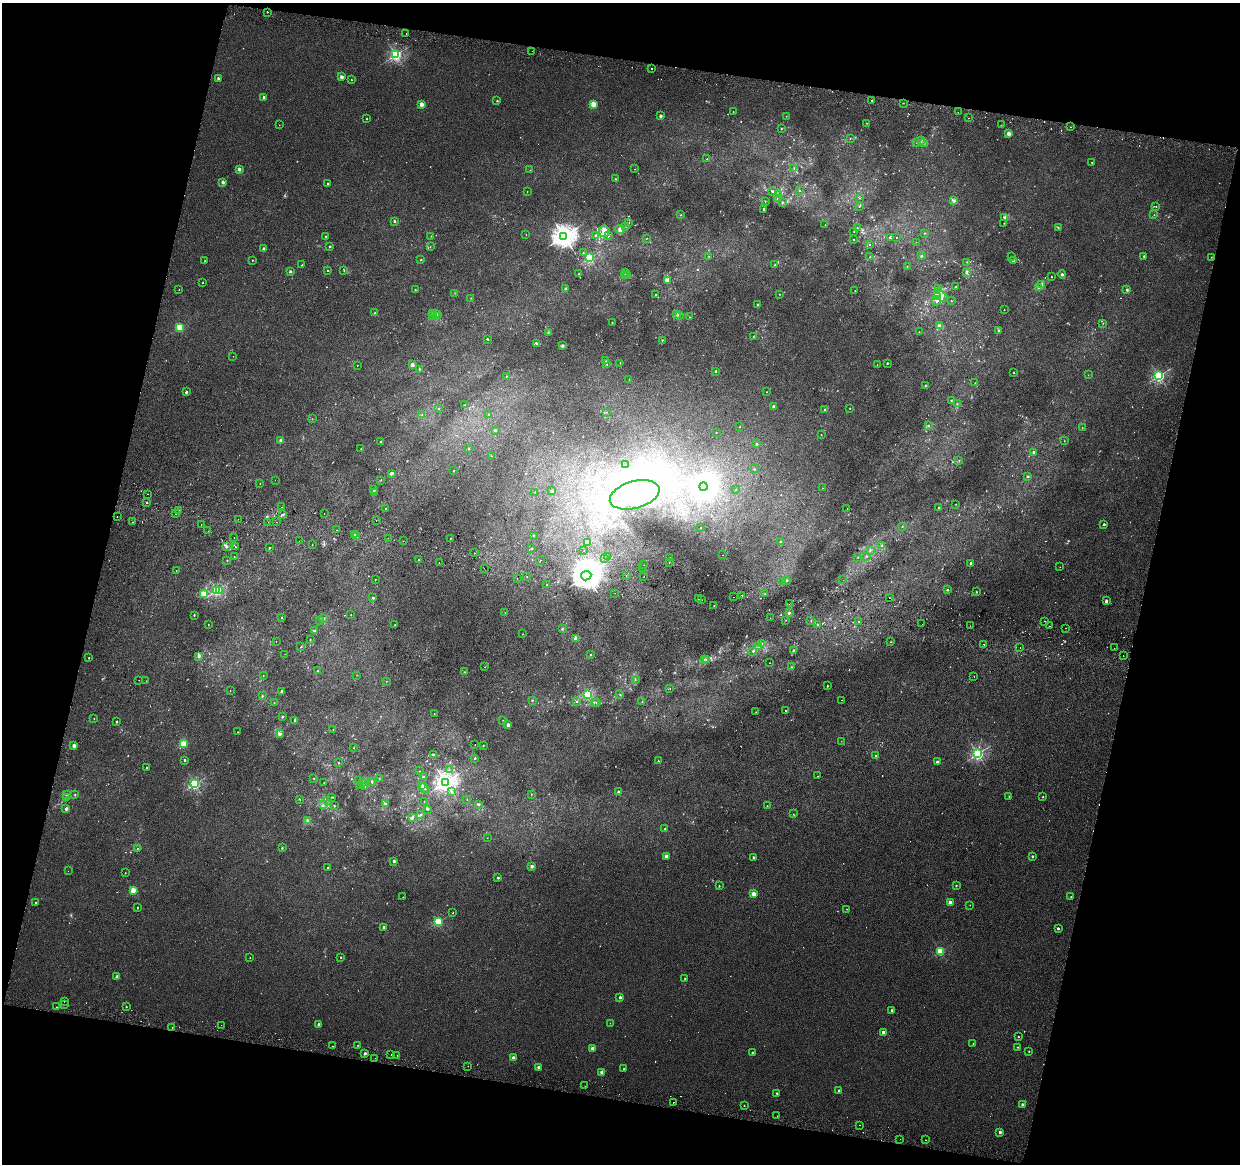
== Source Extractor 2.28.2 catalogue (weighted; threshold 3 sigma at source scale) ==
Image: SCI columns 13-4961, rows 282-4929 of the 4984 x 5270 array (HDU 1 of 3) = the unmasked area's bounding box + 8 px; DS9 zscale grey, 4 x 4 block average (1 PNG px = mean of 4 x 4 image px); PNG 1242 x 1166 px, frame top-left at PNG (2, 3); each listed source drawn as its Kron ellipse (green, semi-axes under 4 px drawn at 4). Shown black and unused: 27% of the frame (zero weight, under 2 of 3 exposures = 3% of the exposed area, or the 3 px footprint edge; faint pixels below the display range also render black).
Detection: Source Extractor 2.28.2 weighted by HDU 2 'WHT'. Background 0.00417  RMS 0.0043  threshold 0.0193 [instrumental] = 3 sigma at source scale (4.5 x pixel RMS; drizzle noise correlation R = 1.50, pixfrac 1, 0.0396/0.0396 arcsec/px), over >= 5 px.
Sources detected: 851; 42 too faint to see at this stretch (4 x 4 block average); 4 inside a brighter object's white glare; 26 cosmic-ray / hot-pixel residue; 1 long thin detection or spike segment (spike, bleed or trail) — neither listed nor drawn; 15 coinciding with a brighter row at this scale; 16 inside a brighter listed object's ellipse — not listed separately; of the other 747, all 500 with FLUX_AUTO >= 0.791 (the completeness limit of this list) listed and drawn (247 fainter detections not listed), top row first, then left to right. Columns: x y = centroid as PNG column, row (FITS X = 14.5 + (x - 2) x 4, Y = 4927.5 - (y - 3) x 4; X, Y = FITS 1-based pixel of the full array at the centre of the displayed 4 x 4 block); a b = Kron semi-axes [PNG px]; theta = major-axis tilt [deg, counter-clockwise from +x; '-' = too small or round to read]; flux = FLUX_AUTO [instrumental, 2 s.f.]
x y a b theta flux
267 12 2 2 - 2.6
406 34 2 2 - 0.87
532 51 2 2 - 0.83
396 55 2 2 - 510
652 68 2 2 - 3.2
342 77 2 2 - 26
218 78 2 2 - 15
351 80 2 2 - 1.8
264 97 2 2 - 8.1
872 100 2 2 - 2.4
497 101 2 2 - 3.5
903 103 2 2 - 1.4
421 104 2 2 - 41
593 104 2 2 - 91
733 112 2 2 - 1.1
958 112 2 2 - 1.6
660 116 2 2 - 16
786 116 2 2 - 0.91
367 118 2 2 - 1.4
968 118 2 2 - 2.7
867 123 2 2 - 1.2
279 125 2 2 - 0.84
1001 125 2 2 - 0.99
1070 127 2 2 - 1.4
781 128 2 2 - 1.2
1008 133 2 2 - 52
850 138 2 2 - 0.88
921 140 2 2 - 0.81
917 143 2 2 - 1.1
923 143 4 2 - 4.8
707 159 2 2 - 2.6
1092 162 2 2 - 0.99
794 168 2 2 - 1.7
239 169 2 2 - 26
635 169 2 2 - 1.1
530 170 2 2 - 1.2
615 179 2 2 - 0.92
223 182 2 2 - 20
328 184 2 2 - 2.7
772 191 2 2 - 3.7
799 191 2 2 - 1.5
527 192 2 2 - 1.1
778 195 3 2 - 2.4
860 198 2 2 - 0.93
777 199 2 2 - 0.98
765 201 2 2 - 1.2
954 201 3 3 - 4.9
782 202 2 2 - 2.2
860 206 2 2 - 1.7
1156 206 2 2 - 1.3
764 209 2 2 - 8.4
681 214 2 2 - 0.88
1154 215 2 2 - 1.1
1005 218 4 3 - 4.9
394 221 2 2 - 9.1
629 223 2 2 - 0.83
1004 223 2 2 - 0.94
825 225 2 2 - 1.1
626 226 2 2 - 1.3
857 228 2 2 - 2.2
1058 228 2 2 - 1.2
620 229 4 3 - 8.7
604 231 6 5 - 13
854 231 2 2 - 1.4
924 233 2 2 - 1.1
526 234 2 2 - 1
325 236 2 2 - 2
431 236 2 2 - 0.83
564 236 4 3 - 2400
596 236 4 2 - 4.1
609 236 2 2 - 1
890 237 2 2 - 12
896 237 2 2 - 2.3
646 239 3 2 - 1.2
854 239 2 2 - 6.4
916 242 2 2 - 0.81
870 244 2 2 - 0.98
330 246 2 2 - 6.3
430 247 2 2 - 0.98
264 249 2 2 - 24
583 253 2 2 - 2.3
709 256 2 2 - 0.82
921 256 2 2 - 2.9
1012 256 2 2 - 0.8
1144 256 3 2 - 2
870 257 2 2 - 3
1211 257 2 2 - 1.8
589 258 2 2 - 330
252 260 2 2 - 1.3
421 260 2 2 - 4.4
1013 260 3 2 - 2.7
205 261 2 2 - 1.8
967 262 2 2 - 0.94
302 265 2 2 - 1
775 265 2 2 - 2.3
907 266 2 2 - 0.93
344 270 2 2 - 1.6
290 271 2 2 - 12
328 271 2 2 - 2.9
966 272 3 2 - 4.4
626 273 2 2 - 1.2
579 274 2 2 - 6.5
627 274 2 2 - 0.93
1062 274 4 3 - 4.4
624 276 2 2 - 2.3
1051 277 2 2 - 2.4
667 280 4 3 - 6.7
203 283 2 2 - 1
1041 285 4 2 - 3.4
955 287 2 2 - 6.7
566 288 2 2 - 13
939 288 2 2 - 0.95
1038 288 2 2 - 3.5
179 290 2 2 - 1.2
415 290 2 2 - 3.1
855 290 2 2 - 0.87
1127 290 2 2 - 6.7
455 293 2 2 - 1.1
779 294 2 2 - 0.84
656 295 2 2 - 2
941 296 8 4 -40 12
937 297 4 3 - 14
471 298 2 2 - 0.88
936 301 5 2 - 3.5
951 301 2 2 - 1.3
758 304 2 2 - 7.4
1004 310 2 2 - 1.1
375 313 2 2 - 4.2
433 313 2 2 - 1.3
435 314 2 2 - 2.2
437 315 3 2 - 2.5
676 315 3 2 - 9.6
679 315 2 2 - 1.7
433 316 2 2 - 1.9
690 317 2 2 - 1
612 323 2 2 - 0.89
1103 323 2 2 - 0.84
939 326 2 2 - 34
179 327 2 2 - 130
999 330 2 2 - 2.3
548 332 2 2 - 1.5
919 332 2 2 - 1.2
753 337 2 2 - 0.91
488 339 2 2 - 1.2
662 340 2 2 - 1.5
536 343 4 2 - 2.9
562 346 2 2 - 20
233 356 2 2 - 0.8
606 361 2 2 - 0.93
607 363 2 2 - 1.5
620 363 2 2 - 1.1
887 363 2 2 - 6
357 365 2 2 - 1.1
412 365 2 2 - 34
877 365 2 2 - 0.83
419 369 2 2 - 6.3
715 371 2 2 - 7.8
1014 373 2 2 - 2.4
1088 375 2 2 - 0.91
506 376 3 2 - 1.1
1159 376 2 2 - 500
629 379 2 2 - 0.9
975 383 2 2 - 0.94
926 386 2 2 - 11
186 392 2 2 - 9.2
767 392 2 2 - 1.6
951 401 2 2 - 1.3
957 403 2 2 - 0.79
465 405 2 2 - 1.4
773 406 2 2 - 13
439 408 2 2 - 2
850 408 2 2 - 1.4
825 409 2 2 - 3.3
607 412 2 2 - 0.9
422 415 2 2 - 1.3
489 415 2 2 - 7.5
312 419 2 2 - 0.87
928 425 2 2 - 2.3
740 427 2 2 - 1.5
1082 428 2 2 - 0.87
495 430 2 2 - 8.1
716 432 2 2 - 1.8
821 435 2 2 - 1.7
281 441 2 2 - 35
380 441 2 2 - 1.8
1064 441 2 2 - 0.89
756 444 2 2 - 9.9
361 449 2 2 - 0.99
469 449 2 2 - 0.96
1033 452 2 2 - 11
491 456 2 2 - 2
959 460 2 2 - 1.1
626 465 2 2 - 0.82
754 469 2 2 - 3
454 471 2 2 - 2.9
392 473 2 2 - 6.7
1028 476 2 2 - 2.3
275 480 2 2 - 1.1
381 480 2 2 - 0.88
260 483 2 2 - 1.1
704 486 4 4 - 2600
822 488 2 2 - 0.8
736 489 2 2 - 1.1
374 490 3 2 - 2.8
552 491 2 2 - 8
374 492 2 2 - 1.6
535 492 2 2 - 0.96
147 494 2 2 - 3
635 495 25 13 15 470
147 502 2 2 - 3.5
956 504 2 2 - 1
282 507 2 2 - 0.9
385 508 2 2 - 0.98
938 508 2 2 - 1.3
847 509 2 2 - 1.2
178 510 2 2 - 6.1
175 514 2 2 - 1.2
283 514 2 2 - 1.1
324 514 2 2 - 1.4
117 517 2 2 - 1.2
238 519 2 2 - 1.2
376 520 2 2 - 2.1
133 522 2 2 - 0.88
268 522 2 2 - 6.3
276 522 2 2 - 6.2
201 524 2 2 - 1.9
1104 524 2 2 - 8.8
902 527 2 2 - 0.8
700 528 2 2 - 2
336 530 2 2 - 1.1
208 531 2 2 - 5.1
354 534 2 2 - 1.9
534 535 2 2 - 0.85
356 536 3 2 - 6.6
234 538 2 2 - 3.6
388 538 2 2 - 1.9
450 538 2 2 - 1.4
299 541 2 2 - 0.86
403 541 2 2 - 1.7
780 542 2 2 - 3.6
588 543 2 2 - 92
312 545 2 2 - 5.4
882 545 3 2 - 3.1
227 547 3 2 - 3.3
235 547 2 2 - 2.2
269 548 2 2 - 5.6
531 548 2 2 - 1.2
870 550 2 2 - 1.7
584 551 2 2 - 2.3
475 553 2 2 - 1.5
722 555 2 2 - 1.9
867 556 2 2 - 1.7
234 557 2 2 - 0.81
607 557 2 2 - 1.1
858 557 2 2 - 1
604 558 2 2 - 0.97
670 558 2 2 - 0.91
419 559 2 2 - 2.4
540 560 2 2 - 1.9
227 561 2 2 - 0.87
669 562 2 2 - 1.6
439 563 2 2 - 4.5
971 563 2 2 - 11
644 564 2 2 - 1
1060 567 2 2 - 1
484 568 2 2 - 0.8
643 568 2 2 - 4.2
176 570 2 2 - 1.1
586 576 5 4 - 4200
626 576 2 2 - 1.5
644 576 2 2 - 3.8
527 577 2 2 - 1.5
517 578 2 2 - 5
375 579 2 2 - 0.8
786 580 2 2 - 4.1
843 580 2 2 - 0.95
782 581 2 2 - 3.2
546 584 2 2 - 3.7
217 590 2 2 - 370
219 590 2 2 - 20
947 590 2 2 - 5.5
976 592 2 2 - 1.7
615 593 2 2 - 3.3
204 594 2 2 - 92
765 594 2 2 - 1.3
742 595 2 2 - 4.5
734 597 2 2 - 1.6
373 598 3 2 - 3.1
890 598 2 2 - 1.5
699 599 2 2 - 1.1
702 600 2 2 - 1.4
1106 601 2 2 - 14
789 604 2 2 - 0.88
714 605 2 2 - 0.92
505 613 2 2 - 0.79
790 613 2 2 - 1.3
194 615 2 2 - 4.7
351 615 2 2 - 1.1
282 617 2 2 - 1.9
324 618 3 2 - 1.5
770 618 2 2 - 1.5
320 620 2 2 - 1.1
786 620 2 2 - 0.99
811 620 2 2 - 0.83
859 621 2 2 - 1.2
1045 621 2 2 - 0.86
922 624 2 2 - 1.5
208 625 2 2 - 1
395 625 2 2 - 1.7
817 625 2 2 - 1.2
970 626 2 2 - 1.2
1049 626 2 2 - 1.2
562 628 3 2 - 2.2
1066 628 2 2 - 5.7
315 631 2 2 - 2.9
522 634 2 2 - 0.79
576 638 2 2 - 73
310 640 2 2 - 1.5
276 641 2 2 - 4
890 642 2 2 - 1.1
762 644 2 2 - 1.9
984 644 2 2 - 3.5
301 647 2 2 - 1.9
758 647 2 2 - 1.9
1020 647 2 2 - 4.7
1114 648 2 2 - 4.1
793 650 2 2 - 2
753 651 2 2 - 4.1
285 654 2 2 - 1.6
590 655 2 2 - 4.7
1123 655 2 2 - 2.1
199 656 4 3 - 4.5
89 658 2 2 - 3.5
704 660 2 2 - 1.1
707 660 2 2 - 1.6
770 663 2 2 - 6.4
485 667 2 2 - 0.89
792 667 2 2 - 1.2
317 671 2 2 - 1.3
464 672 2 2 - 1.8
357 675 2 2 - 0.86
263 676 2 2 - 0.98
974 676 2 2 - 1.5
635 679 2 2 - 1.2
139 680 2 2 - 0.96
146 681 2 2 - 1.1
386 681 2 2 - 1.4
827 686 2 2 - 4.6
670 688 2 2 - 0.89
230 691 2 2 - 0.94
282 692 2 2 - 24
588 694 2 2 - 190
620 694 2 2 - 1.6
262 696 2 2 - 1.9
532 700 2 2 - 1.9
842 700 2 2 - 0.99
576 701 2 2 - 1.4
594 702 2 2 - 1.8
642 702 2 2 - 2.2
274 703 2 2 - 2.6
597 703 2 2 - 0.92
786 711 2 2 - 0.85
756 712 2 2 - 1.3
434 714 2 2 - 1.1
282 717 2 2 - 9.1
94 718 2 2 - 0.97
295 720 4 2 - 2.2
503 720 2 2 - 4.1
117 722 2 2 - 7
508 725 2 2 - 25
333 729 2 2 - 1.6
237 732 2 2 - 1.1
280 734 3 3 - 5
841 741 2 2 - 1
183 744 2 2 - 140
475 745 2 2 - 0.82
483 745 2 2 - 1.7
74 746 2 2 - 31
353 748 2 2 - 0.85
978 754 2 2 - 550
433 755 2 2 - 2.2
876 756 2 2 - 7.5
475 758 2 2 - 2.1
184 760 2 2 - 8.1
658 761 2 2 - 1.8
339 762 2 2 - 2.8
937 762 2 2 - 18
146 768 2 2 - 1.3
449 770 2 2 - 0.8
420 771 2 2 - 1
817 776 2 2 - 4.3
424 777 3 2 - 2.1
313 778 2 2 - 1.2
379 778 2 2 - 0.95
359 781 3 2 - 1.4
371 781 2 2 - 2.2
445 782 3 3 - 1400
324 783 2 2 - 1
363 783 2 2 - 1.3
195 784 2 2 - 420
359 785 2 2 - 0.81
365 786 2 2 - 2.3
422 786 3 3 - 5
424 788 5 2 - 4
451 792 2 2 - 1
618 792 2 2 - 17
531 794 2 2 - 1.1
66 795 2 2 - 0.99
75 795 2 2 - 3.8
1009 796 2 2 - 2.4
66 797 2 2 - 1.9
331 797 2 2 - 1.3
1043 797 2 2 - 2.1
300 799 2 2 - 1.4
467 800 2 2 - 1.1
328 801 2 2 - 1.1
424 801 2 2 - 1.1
385 803 3 2 - 2.8
324 804 2 2 - 1.4
478 804 4 2 - 2.9
334 806 2 2 - 1.9
767 806 2 2 - 1.6
66 809 2 2 - 17
428 809 2 2 - 2.7
793 814 2 2 - 0.84
420 815 2 2 - 2
412 818 3 2 - 2.7
307 820 4 3 - 5.6
665 829 2 2 - 7.1
487 838 2 2 - 0.9
137 848 2 2 - 1.1
282 848 3 2 - 2.1
666 856 2 2 - 31
1033 856 2 2 - 8.9
753 857 2 2 - 6.7
394 861 2 2 - 13
532 866 2 2 - 27
328 868 2 2 - 7.4
68 871 2 2 - 1.2
125 873 2 2 - 1.5
498 878 2 2 - 10
719 886 2 2 - 3.7
956 886 2 2 - 4.5
133 890 2 2 - 88
754 894 2 2 - 73
403 897 2 2 - 0.96
1071 897 2 2 - 2.5
950 902 2 2 - 55
35 903 2 2 - 1.9
970 905 2 2 - 1.1
137 908 2 2 - 2.8
847 909 2 2 - 1
453 913 2 2 - 1.2
438 922 2 2 - 210
384 927 2 2 - 16
1058 928 2 2 - 8.8
940 951 2 2 - 190
250 957 2 2 - 0.89
341 957 2 2 - 2.5
117 977 2 2 - 29
685 979 2 2 - 3.3
620 997 2 2 - 14
64 1001 2 2 - 2.9
65 1005 2 2 - 3.1
56 1007 2 2 - 2.7
126 1007 2 2 - 2.6
891 1010 2 2 - 4.9
610 1023 2 2 - 1
318 1024 2 2 - 10
221 1025 2 2 - 3
172 1028 2 2 - 1.2
883 1032 2 2 - 31
1018 1037 2 2 - 2.4
973 1043 2 2 - 2
358 1045 2 2 - 1.9
333 1046 2 2 - 1
1018 1047 2 2 - 1.1
593 1048 2 2 - 42
1029 1051 2 2 - 2.4
752 1052 2 2 - 4.1
365 1053 2 2 - 20
391 1055 2 2 - 8
397 1055 2 2 - 2
375 1058 2 2 - 1.1
513 1058 2 2 - 37
468 1066 2 2 - 3.4
539 1067 2 2 - 20
624 1069 2 2 - 2.9
602 1072 2 2 - 38
585 1086 2 2 - 1
839 1091 2 2 - 9.3
777 1093 2 2 - 3.8
673 1102 2 2 - 26
1022 1104 2 2 - 8
744 1106 2 2 - 1.9
777 1116 2 2 - 0.85
860 1125 2 2 - 2.1
1000 1132 2 2 - 15
900 1139 2 2 - 2.1
926 1140 2 2 - 10
Diffuse or blended objects may show on this block-average render without a row.